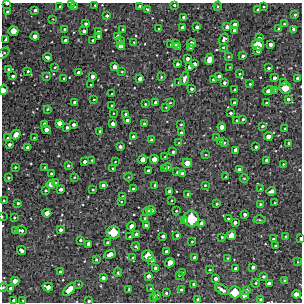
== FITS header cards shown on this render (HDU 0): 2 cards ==
NAXIS1  =                  300 / Width of image
NAXIS2  =                  300 / Height of image

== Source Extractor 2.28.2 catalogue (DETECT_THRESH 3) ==
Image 300 x 300 px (HDU 0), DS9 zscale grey, 1 PNG px = 1 image px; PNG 304 x 304 px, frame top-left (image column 1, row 300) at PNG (2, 3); each listed source drawn as its Kron ellipse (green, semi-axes under 4 px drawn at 4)
Background 5300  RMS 210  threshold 643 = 3 sigma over >= 5 px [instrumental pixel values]
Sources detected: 271; all 271 listed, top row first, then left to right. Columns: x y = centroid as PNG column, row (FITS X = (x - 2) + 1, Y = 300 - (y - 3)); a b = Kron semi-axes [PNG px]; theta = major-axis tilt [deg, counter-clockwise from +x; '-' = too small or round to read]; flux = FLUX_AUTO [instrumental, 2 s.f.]
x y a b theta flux
72 3 3 2 - 16000
7 4 4 2 - 31000
95 5 3 2 - 12000
174 5 3 3 - 23000
60 6 3 2 - 15000
140 6 3 3 - 21000
218 6 4 4 - 16000
263 6 3 3 - 15000
74 7 3 2 - 16000
147 9 3 3 - 18000
35 10 3 3 - 36000
258 10 3 3 - 25000
7 12 3 3 - 23000
295 15 3 3 - 21000
107 16 3 3 - 28000
184 17 4 3 - 43000
53 19 3 3 - 8100
86 24 3 3 - 28000
235 24 4 3 - 52000
284 24 3 3 - 13000
182 27 4 3 - 56000
197 27 3 3 - 45000
227 27 4 3 - 47000
159 28 3 2 - 11000
64 29 3 2 - 16000
123 29 2 2 - 14000
279 29 4 3 - 35000
294 29 4 3 - 43000
234 30 3 3 - 27000
13 31 5 5 - 160000
84 31 3 3 - 37000
98 32 4 2 - 22000
35 36 4 4 - 88000
99 36 3 3 - 37000
118 36 4 3 - 57000
259 38 4 3 - 40000
6 39 3 3 - 38000
224 39 6 4 55 37000
93 40 3 3 - 33000
65 41 4 4 - 68000
120 41 3 3 - 30000
134 42 3 3 - 13000
191 43 4 3 - 60000
171 44 3 3 - 15000
175 44 3 3 - 31000
270 44 4 4 - 63000
258 45 6 6 - 260000
121 46 4 4 - 84000
177 47 3 3 - 21000
223 47 4 3 - 16000
190 48 3 3 - 20000
258 51 4 4 - 66000
3 53 7 3 42 17000
243 56 3 3 - 28000
47 57 4 3 - 55000
229 57 4 4 - 20000
187 59 3 3 - 46000
209 59 6 4 66 190000
178 64 3 3 - 38000
194 64 4 3 - 55000
55 67 3 2 - 11000
115 67 4 4 - 82000
189 67 3 3 - 50000
230 67 2 2 - 7800
269 68 3 3 - 25000
8 69 3 3 - 16000
28 71 3 3 - 18000
78 72 3 3 - 25000
122 72 2 2 - 12000
240 74 3 2 - 15000
13 76 3 3 - 29000
46 76 4 3 - 17000
93 76 4 4 - 66000
219 76 4 3 - 39000
161 77 3 3 - 13000
64 78 3 2 - 16000
140 78 4 3 - 62000
274 78 3 3 - 51000
298 78 3 3 - 34000
184 79 7 3 75 47000
214 79 3 3 - 36000
179 82 3 2 - 14000
224 83 3 3 - 34000
283 83 3 3 - 24000
250 84 3 3 - 14000
91 85 3 3 - 17000
285 88 6 5 - 240000
192 89 3 3 - 31000
3 90 5 4 - 110000
235 90 3 3 - 33000
269 91 5 3 - 83000
275 91 4 3 - 46000
111 94 3 2 - 12000
94 99 3 2 - 14000
288 99 4 3 - 39000
74 102 3 3 - 30000
155 102 3 3 - 37000
234 102 3 2 - 19000
170 103 3 2 - 10000
266 103 3 2 - 14000
145 104 3 2 - 14000
112 106 3 3 - 29000
166 107 3 2 - 11000
47 109 4 4 - 14000
113 113 3 2 - 9000
231 113 3 3 - 24000
126 114 3 3 - 27000
243 119 3 3 - 21000
127 120 3 3 - 38000
237 120 3 3 - 31000
59 123 4 4 - 78000
45 124 4 3 - 59000
74 124 3 3 - 37000
113 124 4 3 - 55000
144 124 3 3 - 20000
181 124 3 2 - 12000
263 126 4 3 - 20000
67 127 3 3 - 27000
222 127 4 4 - 91000
285 128 3 2 - 12000
46 130 5 4 - 75000
100 131 2 2 - 14000
181 132 3 3 - 20000
16 135 5 4 - 130000
133 136 3 3 - 21000
268 136 4 4 - 82000
8 138 3 2 - 17000
34 138 3 2 - 9100
216 138 4 2 - 9700
151 140 4 3 - 21000
220 141 3 2 - 14000
179 143 3 3 - 12000
224 143 3 3 - 18000
289 143 3 3 - 23000
9 144 3 3 - 39000
120 147 3 3 - 36000
256 147 3 3 - 28000
28 148 4 4 - 72000
236 150 4 4 - 77000
173 152 3 3 - 32000
206 155 4 3 - 12000
165 157 3 3 - 13000
143 159 4 4 - 100000
154 159 4 4 - 120000
92 160 3 3 - 16000
266 160 4 3 - 37000
84 162 3 3 - 38000
115 162 3 2 - 9400
187 163 5 4 - 130000
283 164 2 2 - 11000
68 165 3 3 - 19000
15 167 3 2 - 17000
45 167 3 2 - 9600
168 167 4 3 - 26000
112 168 2 2 - 8800
164 169 3 3 - 22000
239 169 3 3 - 45000
148 170 3 3 - 21000
177 172 3 2 - 14000
52 174 3 3 - 25000
182 174 4 4 - 71000
74 177 3 2 - 11000
128 177 4 3 - 12000
226 177 3 3 - 31000
8 178 4 3 - 16000
244 178 4 4 - 14000
55 183 3 3 - 23000
51 184 4 4 - 64000
103 185 4 3 - 45000
155 185 3 3 - 19000
205 185 3 3 - 18000
133 188 3 2 - 15000
61 189 4 3 - 47000
93 189 3 2 - 15000
260 189 3 3 - 14000
46 190 3 3 - 19000
271 191 5 3 - 68000
170 192 4 4 - 83000
188 194 4 3 - 30000
123 197 3 3 - 23000
171 200 4 2 - 13000
4 201 3 3 - 17000
121 202 3 3 - 10000
18 203 3 3 - 23000
275 203 2 2 - 12000
217 204 3 3 - 20000
260 204 4 4 - 17000
151 210 4 4 - 38000
147 211 4 4 - 34000
176 211 3 2 - 11000
47 213 4 4 - 94000
245 214 3 3 - 38000
2 217 3 2 - 8700
14 217 3 2 - 16000
145 218 3 3 - 29000
228 218 3 2 - 12000
191 219 8 8 - 490000
259 220 6 3 -1 17000
184 221 3 3 - 29000
235 222 3 3 - 46000
202 223 4 4 - 62000
146 225 3 3 - 47000
131 226 4 3 - 62000
15 230 3 3 - 21000
21 230 5 3 - 34000
60 230 3 3 - 41000
113 232 7 6 - 320000
136 234 4 3 - 65000
177 235 3 3 - 34000
231 235 5 4 - 140000
163 236 4 3 - 43000
286 236 3 2 - 16000
130 237 3 3 - 23000
222 237 3 3 - 17000
300 238 3 2 - 32000
273 239 3 2 - 13000
80 240 3 3 - 25000
192 241 3 2 - 12000
108 243 3 3 - 38000
89 244 4 4 - 70000
136 246 4 3 - 21000
275 246 3 3 - 18000
21 250 5 3 - 59000
167 252 4 3 - 67000
110 254 6 3 27 100000
148 256 6 5 - 230000
133 257 4 2 - 12000
195 257 4 3 - 51000
227 258 3 2 - 9500
96 259 3 2 - 19000
152 260 4 3 - 56000
298 262 3 2 - 9200
170 263 5 4 - 120000
253 267 3 3 - 40000
155 268 3 3 - 47000
236 268 4 3 - 54000
210 270 3 2 - 15000
60 272 3 3 - 23000
118 273 4 3 - 17000
183 273 3 2 - 13000
179 275 3 2 - 11000
148 276 4 3 - 61000
264 276 3 3 - 25000
103 278 4 3 - 48000
216 278 3 3 - 40000
284 280 3 2 - 9500
15 281 4 4 - 100000
256 283 5 3 - 19000
78 284 3 2 - 9400
194 284 3 3 - 30000
269 284 4 4 - 78000
3 287 5 4 - 20000
48 287 5 4 - 83000
10 288 3 3 - 27000
129 289 4 2 - 15000
151 289 3 2 - 15000
69 290 8 4 50 190000
181 290 3 3 - 19000
222 290 7 3 -32 60000
247 290 3 3 - 28000
235 292 6 6 - 280000
166 293 3 3 - 18000
296 294 4 4 - 84000
157 295 4 3 - 23000
245 295 4 4 - 100000
153 297 4 3 - 20000
198 299 3 3 - 35000
261 299 3 3 - 29000
14 300 3 3 - 38000
23 300 3 2 - 12000
89 301 3 3 - 19000
At the frame edge (FLAGS 8, measured only in part): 10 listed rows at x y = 72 3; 7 4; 3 53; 3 90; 4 201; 2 217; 300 238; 3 287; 14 300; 89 301